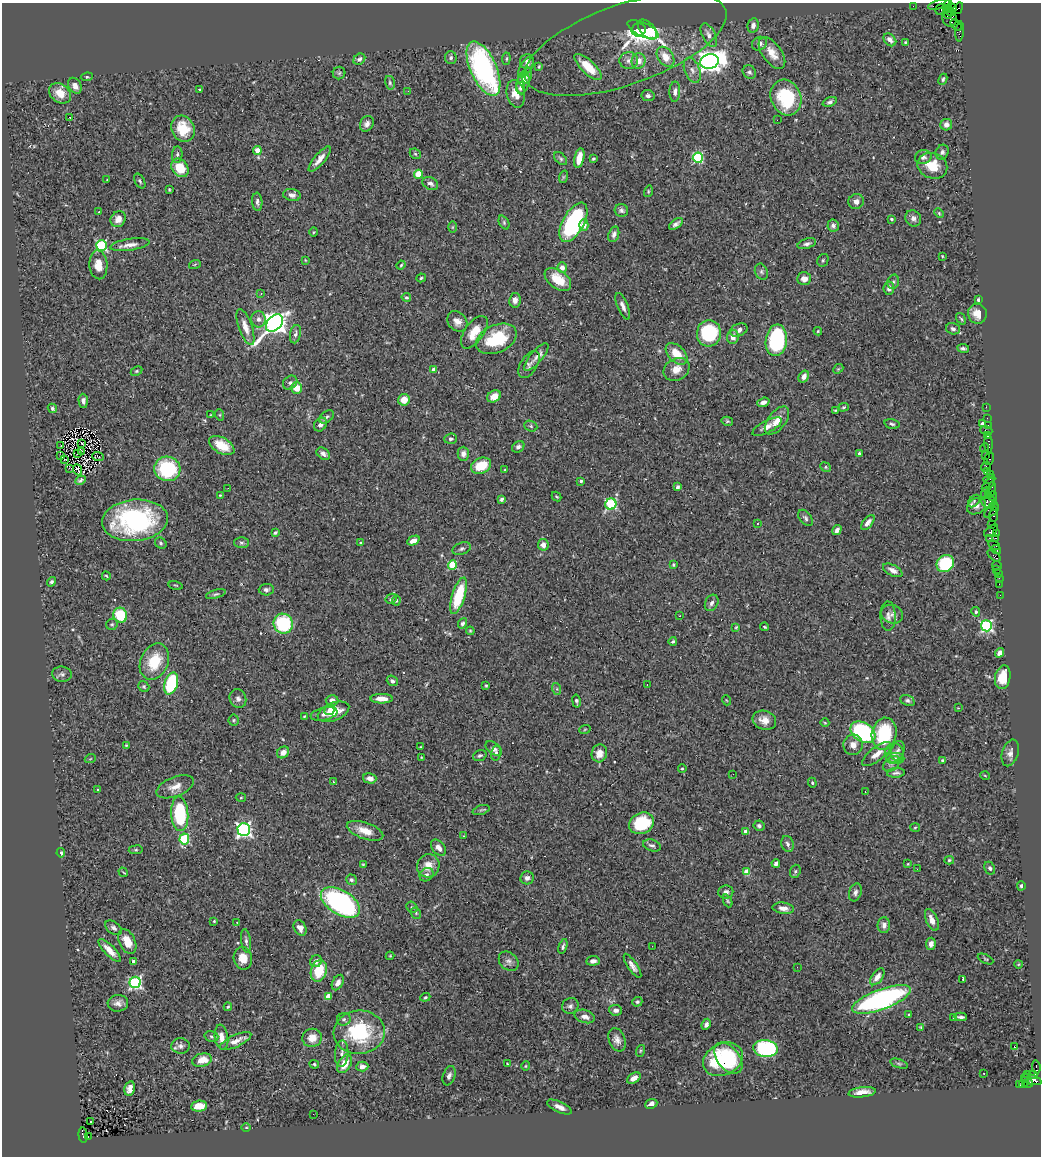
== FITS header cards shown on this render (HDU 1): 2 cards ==
NAXIS1  =                 1039
NAXIS2  =                 1154

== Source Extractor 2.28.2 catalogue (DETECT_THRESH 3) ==
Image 1039 x 1154 px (HDU 1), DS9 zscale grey, 1 PNG px = 1 image px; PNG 1043 x 1158 px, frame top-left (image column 1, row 1154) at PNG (2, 3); each listed source drawn as its Kron ellipse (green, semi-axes under 4 px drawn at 4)
Background 1.08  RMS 0.029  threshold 0.0879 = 3 sigma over >= 5 px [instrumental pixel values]
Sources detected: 433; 1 with non-positive FLUX_AUTO (blend fragments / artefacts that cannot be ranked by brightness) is neither listed nor drawn; the other 432 listed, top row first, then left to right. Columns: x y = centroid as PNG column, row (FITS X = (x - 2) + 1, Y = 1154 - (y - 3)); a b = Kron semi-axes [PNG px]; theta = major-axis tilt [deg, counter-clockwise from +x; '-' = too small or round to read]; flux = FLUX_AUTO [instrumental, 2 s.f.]
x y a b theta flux
939 5 11 3 16 98
913 6 2 2 - 20
947 6 7 3 70 46
952 8 4 3 - 260
958 8 6 3 56 37
941 9 6 5 - 720
950 12 4 3 - 680
947 14 5 3 - 850
949 18 8 7 - 410
753 25 7 5 78 6.1
956 25 7 2 -44 38
647 29 12 7 -46 110
638 30 7 6 - 99
643 30 17 6 -24 74
960 31 10 4 84 110
709 35 13 6 -64 11
890 40 7 5 -47 9.3
905 42 3 3 - 1.8
626 44 106 40 19 160
759 44 8 6 30 7.7
772 53 18 9 -54 25
665 57 11 7 -54 27
451 58 6 6 - 4.4
359 59 6 5 - 6.1
506 59 6 4 85 2.8
527 61 8 7 - 7.7
629 61 9 8 - 9.2
639 61 7 7 - 17
709 61 9 7 13 1700
526 67 11 5 59 9.3
539 67 4 3 - 2
588 67 17 7 -44 47
483 69 29 13 -66 420
692 70 13 7 -69 12
749 72 7 6 - 5.2
339 73 6 6 - 3.9
527 75 8 5 78 4.6
87 77 6 4 6 2.6
943 79 6 4 65 3.6
523 82 11 6 79 18
390 83 7 5 -76 3.6
75 86 8 6 -60 12
521 88 6 4 -84 5.5
200 90 3 3 - 2.5
408 91 2 2 - 6
675 92 10 5 88 7.7
60 93 12 9 -37 30
516 94 14 9 -76 26
648 96 7 5 -9 6.8
786 98 18 15 -68 130
830 102 7 4 21 4.8
69 117 3 3 - 23
777 120 2 2 - 37
367 124 8 6 62 8.1
946 125 6 5 - 8.6
183 129 14 11 -64 52
257 151 4 4 - 27
942 152 7 6 - 5.3
415 154 6 5 - 2.9
177 155 8 5 86 4.9
923 157 8 7 - 7.3
579 158 10 5 78 24
698 158 5 5 - 200
320 159 16 5 49 16
561 159 8 5 -45 3.8
593 159 4 3 - 2.6
932 166 15 12 -22 44
180 168 10 7 -50 52
418 174 4 4 - 62
563 177 6 4 71 2.4
107 180 3 2 - 2.1
140 181 8 5 -61 3.7
430 183 8 6 -30 7.4
169 189 3 2 - 1.8
648 191 6 3 72 2.1
292 195 9 6 -10 8.9
856 201 8 7 - 9.2
257 202 9 5 -86 6
621 210 7 6 - 6.1
99 212 3 2 - 3.1
939 213 5 4 - 2.2
913 218 8 7 - 9.6
118 219 8 7 - 15
891 219 4 3 - 2.8
504 222 7 5 -65 3.3
573 222 22 10 61 250
676 224 8 4 36 6.7
584 225 6 4 88 14
833 226 6 6 - 5.1
452 227 6 4 89 2.3
314 232 4 4 - 1.9
614 234 8 5 72 7.4
807 244 9 5 17 5.6
130 245 20 6 8 14
101 246 5 5 - 210
942 256 3 3 - 2.2
305 260 4 2 - 1.4
823 260 6 5 - 3.3
195 264 6 4 20 2.4
98 265 14 9 -85 23
401 265 5 3 - 2
562 268 5 5 - 11
761 272 8 6 -67 5.1
421 278 5 3 - 2.5
558 279 15 9 -36 42
804 279 7 6 - 12
893 282 7 5 74 4.2
889 288 7 5 81 7.2
261 293 3 3 - 1.9
406 297 5 4 - 3.2
515 300 7 5 81 8.7
978 300 3 3 - 4.1
623 306 14 5 -67 9.3
977 314 10 9 - 21
258 319 8 7 - 8.4
961 319 6 4 -54 2.9
457 321 11 9 -46 14
274 323 10 7 45 1600
245 327 19 6 -71 19
953 329 7 5 -17 5.5
739 330 9 6 25 9.7
818 331 4 4 - 1.9
474 332 19 9 54 32
709 333 13 12 - 140
295 334 9 5 77 6.6
733 337 7 6 - 13
496 339 21 13 24 91
776 340 16 10 83 210
963 348 6 3 -8 4.5
676 354 13 8 -45 36
536 357 17 6 50 13
529 365 15 8 58 9.8
677 369 13 10 27 21
838 369 5 4 - 2
434 370 4 4 - 16
137 371 6 4 26 2.7
804 376 6 5 - 9.6
290 383 8 6 40 5.3
296 388 6 5 - 28
494 396 7 5 30 15
404 400 6 5 - 25
83 401 7 4 -88 6.2
763 402 6 4 19 9.2
844 407 5 4 - 2.8
986 407 2 2 - 22
52 408 5 4 - 3.8
835 410 4 3 - 2
210 415 3 2 - 1.3
220 415 6 3 -72 2.1
327 417 8 5 39 4.6
987 418 2 2 - 37
727 421 6 4 -13 3
777 421 16 8 53 22
892 424 7 4 -16 3.9
982 424 4 4 - 7.9
320 425 7 6 - 7.7
988 425 2 2 - 33
531 426 7 5 -23 3.3
767 427 16 6 28 13
986 430 6 2 -18 130
988 436 3 3 - 120
451 439 6 5 - 4.6
82 443 3 2 - 1.6
988 444 9 3 -88 160
222 445 14 8 -29 43
61 446 2 2 - 0.63
518 447 7 5 36 5.8
985 448 4 3 - 80
81 451 4 2 - 1.8
78 453 4 2 - 1.3
859 453 3 3 - 3.5
323 454 7 5 -39 7.8
463 454 7 5 -88 9.6
61 455 2 2 - 1.1
985 455 3 3 - 120
98 457 6 2 -21 0.51
65 459 3 2 - 0.79
989 459 6 5 - 92
481 466 10 7 21 48
986 466 5 2 - 110
826 467 5 4 - 3
69 468 2 2 - 1.5
167 469 13 12 - 150
77 470 6 2 -67 0.26
505 470 4 4 - 2.4
987 471 4 3 - 50
990 474 4 2 - 73
989 479 6 4 18 290
80 480 5 3 - 4.1
581 481 3 3 - 2.9
988 485 8 3 49 250
678 487 4 4 - 5
228 488 2 2 - 6
991 489 8 4 75 240
986 493 6 4 70 230
220 495 4 3 - 1.7
988 495 3 2 - 140
993 496 5 2 - 200
557 497 5 3 - 2
501 499 4 3 - 4.4
974 501 7 4 46 3.9
989 502 7 6 - 530
611 504 6 5 - 210
977 506 10 7 30 9.4
994 507 5 3 - 52
991 511 9 4 40 260
994 514 7 3 82 210
805 518 9 5 -52 5.1
135 520 33 20 5 280
868 522 9 4 50 9.1
757 523 3 3 - 3.4
992 524 2 2 - 41
837 530 5 4 - 7.8
991 531 8 4 39 320
275 533 3 3 - 3.2
996 533 3 2 - 67
989 538 3 2 - 170
996 538 3 2 - 63
413 541 6 4 26 9
161 543 6 5 - 3.8
241 543 7 5 -2 4.7
361 543 3 3 - 4.7
543 545 6 5 - 10
994 545 6 3 -28 220
462 549 9 6 20 5.1
996 550 5 3 - 89
994 556 8 4 -41 650
945 563 9 8 - 130
452 565 4 4 - 83
674 565 3 3 - 2.6
997 565 5 2 - 29
996 569 2 2 - 17
893 570 10 5 -27 11
998 573 3 3 - 99
106 576 4 3 - 2.4
999 578 2 2 - 16
51 582 5 4 - 4.2
999 584 2 2 - 30
176 585 7 3 -13 1.9
266 590 7 6 - 5.8
216 594 10 4 14 4.1
1000 595 2 2 - 12
459 596 19 6 72 90
391 599 6 4 29 3.4
396 600 5 4 - 2.6
712 603 9 6 62 6.8
976 612 5 4 - 3
892 614 11 9 -21 11
120 615 7 6 - 79
680 616 2 2 - 1.6
888 616 15 7 -89 12
462 623 5 4 - 4.3
112 624 6 5 - 3.2
283 624 10 9 - 130
986 626 5 5 - 330
736 627 4 4 - 2
765 627 4 3 - 2.1
470 631 4 3 - 2.3
673 641 4 4 - 3.1
1000 653 5 4 - 11
154 662 19 13 66 67
62 674 10 7 -8 6.9
1003 677 12 7 79 34
392 681 6 5 - 5.3
171 684 11 6 73 150
647 685 3 2 - 11
486 686 3 3 - 2.4
144 687 6 5 - 3.1
557 689 6 4 -72 3
238 699 10 8 -67 7.8
382 699 11 5 0 16
332 700 6 5 - 13
726 700 5 3 - 1.6
907 700 7 5 -25 4.9
576 701 6 3 -80 4.2
958 708 3 3 - 1.4
330 710 6 4 59 8
333 712 17 8 22 34
324 714 13 6 12 11
304 716 3 2 - 1.8
234 720 5 5 - 3
764 720 12 9 -18 19
825 723 4 3 - 1.7
585 729 6 3 20 2
863 732 13 9 -34 250
884 734 16 12 77 120
126 745 4 3 - 2
853 745 10 9 - 14
420 747 3 2 - 1.4
494 749 9 5 -39 7.6
898 751 10 6 70 6.8
283 752 6 5 - 14
496 753 7 5 77 4
599 753 9 7 76 20
894 753 9 9 - 10
1010 753 14 8 72 11
877 754 17 7 37 20
480 755 7 5 19 3.9
421 757 3 2 - 1.2
895 758 9 5 -1 5.5
90 759 5 3 - 1.8
943 760 3 3 - 4.6
892 764 9 6 41 7.2
682 769 4 4 - 2.4
896 773 9 4 5 5.2
733 774 2 2 - 3.5
985 776 5 3 - 1.6
370 778 7 5 -15 12
333 782 3 2 - 3.2
812 783 5 4 - 2.3
175 787 20 9 22 21
97 790 3 3 - 9.1
865 792 3 2 - 9.1
241 797 5 3 - 1.9
481 810 8 4 18 3.3
180 814 17 8 -86 160
641 823 13 10 25 96
759 826 6 5 - 4.3
915 827 5 3 - 2.1
244 830 6 6 - 560
365 831 19 8 -19 28
746 832 4 4 - 22
463 836 4 2 - 1.3
184 839 5 4 - 150
787 844 8 6 -70 5.8
652 845 9 5 -19 6.5
438 848 9 6 -49 13
136 850 7 3 8 2.6
61 853 4 4 - 4.1
949 860 5 4 - 2.7
776 863 4 3 - 6.7
908 864 3 2 - 1.8
363 865 4 3 - 2
428 866 12 11 - 28
990 868 7 5 -62 4.3
917 869 3 2 - 2.5
795 871 7 5 70 3.7
123 872 5 2 - 2.1
747 872 4 4 - 44
426 875 7 6 - 5.7
527 878 7 6 - 6.4
351 880 5 5 - 3.7
1021 886 4 3 - 3.8
726 892 7 6 - 7.5
855 892 9 6 72 6.6
728 901 7 4 -66 2.8
340 902 22 12 -31 410
412 907 6 5 - 2.8
783 908 11 5 -7 12
416 913 6 5 - 2.7
932 920 11 6 -67 17
214 921 3 3 - 1.8
237 922 3 2 - 2.8
884 925 8 6 88 8.6
114 928 9 6 -37 6
300 928 8 6 -59 12
127 941 13 8 -65 29
246 941 12 4 -83 5.9
931 944 6 4 83 11
563 946 8 4 73 4.4
652 946 2 2 - 4.6
110 950 15 5 -46 19
390 956 4 4 - 1.9
243 958 11 9 -79 23
986 959 8 3 -26 2.7
134 961 4 3 - 10
316 961 6 5 - 9.1
509 961 11 8 -44 9.6
593 961 7 4 5 6.7
1019 964 4 3 - 1.5
632 966 14 4 -57 9.8
797 967 2 2 - 2.4
319 971 11 8 73 59
877 977 10 5 53 13
963 979 3 2 - 1.9
135 982 6 5 - 360
338 982 8 5 62 11
328 996 4 4 - 36
425 997 5 4 - 2.8
881 999 31 10 20 440
637 1002 5 4 - 3.7
118 1003 10 8 5 11
570 1006 8 7 - 6.6
228 1007 4 3 - 2.1
616 1010 6 5 - 7.2
909 1015 3 3 - 2.1
585 1016 10 6 -16 12
953 1017 3 3 - 2.2
960 1017 6 3 -2 5.1
344 1019 7 6 - 4.5
706 1024 6 4 64 6.2
920 1027 3 3 - 1.8
359 1032 25 21 5 150
211 1036 7 5 -16 3.4
221 1037 13 6 -82 16
312 1038 10 9 - 20
617 1040 12 8 -69 12
236 1041 17 6 25 15
181 1046 9 7 -1 8.1
1014 1047 3 2 - 13
766 1049 12 8 -7 260
640 1051 6 4 71 2.5
342 1054 13 6 86 10
728 1058 18 11 -52 80
723 1059 21 15 26 180
202 1060 10 6 12 27
314 1064 5 4 - 3.1
345 1064 10 6 60 27
507 1064 4 2 - 1.5
899 1064 9 4 -18 3.6
362 1066 6 5 - 8.3
526 1066 5 4 - 2.2
1036 1067 7 3 -84 160
983 1073 3 2 - 1.8
1027 1075 3 3 - 110
1033 1075 4 3 - 330
449 1076 10 6 70 6.2
634 1078 7 5 32 14
1031 1079 11 5 -19 950
1024 1082 6 4 57 190
1029 1083 4 3 - 240
1020 1085 4 2 - 64
130 1089 7 5 76 10
862 1092 14 5 7 19
651 1104 6 4 23 7.9
199 1106 8 5 6 30
559 1107 13 5 -25 12
313 1114 2 2 - 4.3
90 1121 2 2 - 2.9
246 1127 5 3 - 1.7
83 1135 8 4 -85 670
88 1137 3 2 - 140
At the frame edge (FLAGS 8, measured only in part): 1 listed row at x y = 939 5
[1 non-positive-flux detection neither listed nor drawn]